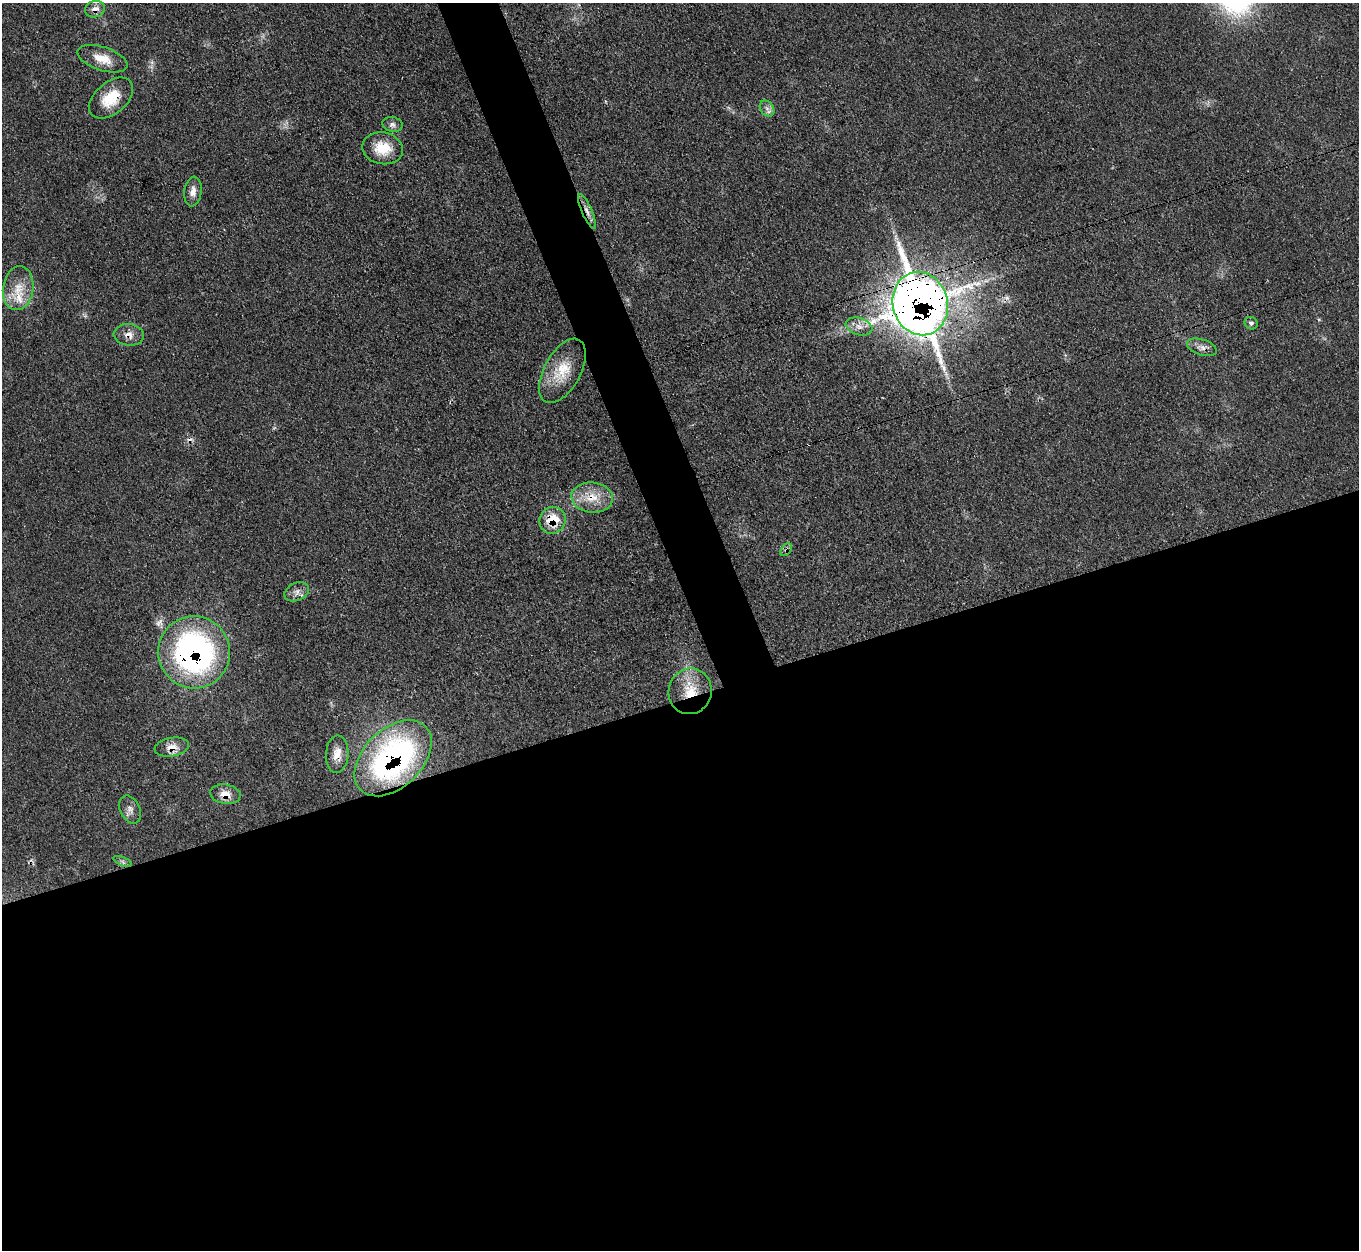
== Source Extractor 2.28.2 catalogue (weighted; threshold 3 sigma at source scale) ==
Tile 15 of 4 x 4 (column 3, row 4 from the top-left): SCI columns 2716-4072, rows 279-1526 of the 5432 x 5415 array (HDU 1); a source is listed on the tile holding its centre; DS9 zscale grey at full resolution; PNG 1361 x 1252 px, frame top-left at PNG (2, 3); each listed source drawn as its Kron ellipse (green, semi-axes under 4 px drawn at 4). Shown black and unused: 47% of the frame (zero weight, under 3 of 4 exposures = <1% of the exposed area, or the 3 px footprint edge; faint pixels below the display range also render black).
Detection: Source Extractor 2.28.2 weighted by HDU 2 'WHT'; one run over the whole footprint, this tile lists its part. Background 0.0638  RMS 0.0063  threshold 0.0284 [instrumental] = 3 sigma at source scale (4.5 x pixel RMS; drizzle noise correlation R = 1.50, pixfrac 1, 0.05/0.05 arcsec/px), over >= 5 px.
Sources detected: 32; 1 too faint to see at this stretch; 3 cosmic-ray / hot-pixel residue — neither listed nor drawn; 1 inside a brighter listed object's ellipse — not listed separately; the other 27 listed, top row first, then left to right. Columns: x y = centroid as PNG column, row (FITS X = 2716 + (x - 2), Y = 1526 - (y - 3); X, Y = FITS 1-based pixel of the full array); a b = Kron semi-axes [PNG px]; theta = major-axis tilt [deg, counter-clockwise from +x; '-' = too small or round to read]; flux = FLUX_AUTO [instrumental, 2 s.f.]
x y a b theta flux
95 9 10 8 17 4.7
102 59 26 11 -18 11
111 98 25 15 40 19
767 108 8 6 -53 2.7
392 124 10 7 -12 2.7
383 148 20 16 -11 16
193 192 15 8 83 4.9
587 211 19 5 -66 4.1
18 288 22 15 82 13
920 304 32 27 -75 1300
1251 323 6 6 - 1.8
859 327 14 8 -17 5.1
129 335 15 10 -6 5.4
1202 347 15 8 -17 4.1
562 371 35 18 61 20
592 498 21 15 -6 14
552 520 14 13 - 16
786 550 7 4 54 1.6
297 592 13 9 24 3.7
194 652 36 36 - 200
690 691 23 21 74 21
172 747 17 9 10 6.9
337 754 19 11 86 7.9
393 758 45 29 44 180
225 794 15 9 -9 7
130 809 15 10 -63 3.9
123 861 10 3 -22 1.3
Overlapping masked pixels (flux is a lower limit): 14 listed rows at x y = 95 9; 111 98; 587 211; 920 304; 129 335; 592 498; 552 520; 786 550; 194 652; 690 691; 172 747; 337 754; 393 758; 225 794